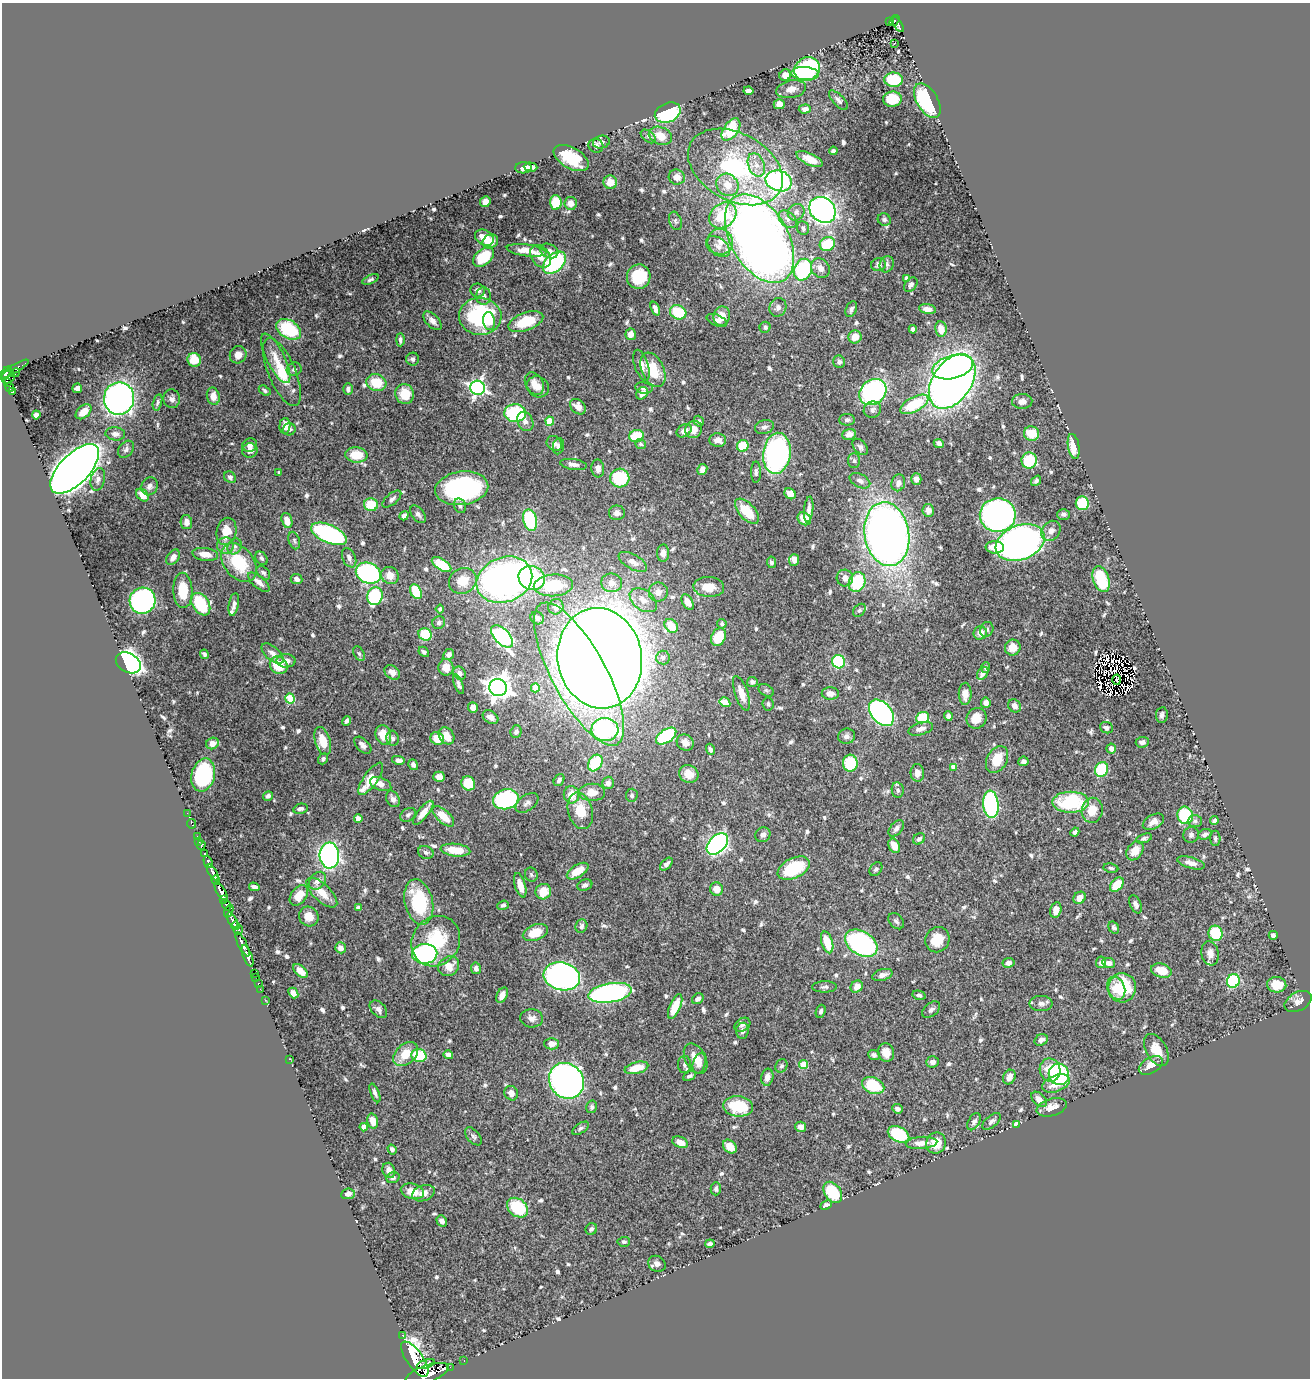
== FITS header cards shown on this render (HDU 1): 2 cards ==
NAXIS1  =                 1308
NAXIS2  =                 1376

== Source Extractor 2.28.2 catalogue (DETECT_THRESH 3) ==
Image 1308 x 1376 px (HDU 1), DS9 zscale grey, 1 PNG px = 1 image px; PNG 1312 x 1380 px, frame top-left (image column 1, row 1376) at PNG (2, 3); each listed source drawn as its Kron ellipse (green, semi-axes under 4 px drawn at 4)
Background 0.907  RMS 0.015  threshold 0.0461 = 3 sigma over >= 5 px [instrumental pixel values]
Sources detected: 714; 8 with non-positive FLUX_AUTO (blend fragments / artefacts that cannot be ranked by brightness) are neither listed nor drawn; of the other 706, the 500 brightest by FLUX_AUTO listed and drawn (206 fainter detections omitted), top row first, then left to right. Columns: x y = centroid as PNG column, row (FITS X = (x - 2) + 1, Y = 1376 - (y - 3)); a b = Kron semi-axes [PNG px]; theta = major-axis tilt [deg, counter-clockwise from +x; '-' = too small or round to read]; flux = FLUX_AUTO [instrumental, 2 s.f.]
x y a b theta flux
894 21 6 3 56 83
889 22 3 2 - 16
898 25 8 4 -58 160
894 43 3 2 - 2.9
807 69 13 11 34 150
805 74 14 6 -5 76
785 75 6 5 - 8.8
894 80 9 7 2 47
791 89 15 8 10 8.1
748 91 5 4 - 4.9
892 99 9 7 7 31
838 100 12 5 -45 3.8
927 101 19 10 -60 72
779 104 5 5 - 6.8
805 109 6 4 2 5.9
668 113 13 9 24 110
731 129 12 7 55 47
648 136 8 5 -38 2.5
660 136 12 8 -22 16
601 142 8 6 13 3.8
596 146 7 7 - 4.6
833 151 4 4 - 2.3
571 158 19 10 -29 38
810 159 14 6 -26 13
756 165 12 8 -69 9.1
530 167 7 4 -4 4.8
735 167 51 33 -28 130
523 168 8 5 2 6.6
677 177 8 7 - 8.2
779 181 13 10 -15 230
610 182 7 6 - 13
727 185 12 10 -48 14
485 202 5 5 - 4.8
556 202 7 5 -86 33
571 203 6 6 - 9.2
822 210 14 11 -41 380
796 212 9 7 42 4.5
723 215 15 11 39 47
788 219 10 7 -44 5.5
884 219 6 6 - 2.8
675 221 9 6 -70 2.7
803 228 7 6 - 2.9
484 238 10 7 -30 15
759 239 48 29 -60 1100
490 241 8 7 - 10
720 242 13 12 - 12
827 244 8 6 27 40
718 246 13 8 -36 6.9
526 250 20 6 -8 15
549 251 9 7 -26 6.1
540 256 12 9 -54 10
483 257 12 7 41 33
554 263 13 8 42 110
887 264 8 7 - 3
878 265 7 6 - 4.3
820 268 10 8 -50 9
803 270 11 9 66 96
639 277 12 11 - 39
906 278 4 4 - 3.1
370 279 9 4 24 2.4
911 285 8 5 52 3.4
478 290 7 6 - 3.9
483 296 9 7 -90 4.4
778 307 9 8 - 4.9
655 308 7 4 -69 5.1
851 309 8 5 65 3.5
928 309 8 5 -9 6
678 312 8 7 - 42
480 316 21 18 -4 120
722 316 10 8 77 14
717 320 11 5 -23 5.2
432 321 11 6 -47 5.6
489 321 9 6 -83 6.7
526 322 18 9 20 41
765 327 6 5 - 2.4
289 329 13 9 -31 64
913 329 4 4 - 4.1
941 329 8 5 -81 13
631 334 6 5 - 9.3
855 337 6 6 - 11
400 340 6 4 90 2.8
238 355 9 8 - 7.7
276 358 27 9 -63 15
413 359 6 6 - 3
194 360 7 6 - 24
839 362 6 5 - 2.8
641 365 16 7 -72 7
953 367 21 11 15 120
14 369 17 4 31 230
294 369 7 6 - 3
653 370 18 11 -66 30
282 372 36 13 -67 34
6 373 7 4 51 680
16 373 4 3 - 85
8 377 7 6 - 520
952 381 30 19 56 940
7 383 3 3 - 140
376 383 10 8 -18 27
534 384 12 8 -60 10
10 387 4 3 - 170
538 387 12 10 -28 11
77 388 5 5 - 4.1
477 388 7 7 - 340
644 388 9 6 -10 4
348 389 6 4 90 3.3
12 391 4 3 - 130
265 391 6 4 -35 2.3
873 392 14 12 39 180
642 393 7 5 49 6
405 394 10 9 - 24
213 396 9 6 -77 9.5
119 398 16 15 - 420
172 399 9 8 - 4.3
1022 401 10 7 2 7.3
157 402 8 4 74 2.3
914 404 16 7 28 48
578 407 9 6 -44 7.8
872 410 9 8 - 4.1
83 412 9 6 41 12
515 413 11 9 -2 85
36 415 4 4 - 3.3
847 420 8 5 0 2.9
525 421 10 7 -64 5
550 421 4 4 - 24
699 421 5 5 - 2.4
285 426 8 5 85 8.1
764 427 9 6 15 3.9
289 429 6 6 - 3.4
694 429 9 8 - 11
684 431 8 6 33 6.4
1032 433 8 7 - 25
115 434 10 6 -5 5.6
849 434 7 5 21 6.2
636 436 7 6 - 29
718 440 8 6 -4 7.9
554 443 8 6 -39 5.4
939 443 5 4 - 4.3
640 444 5 5 - 2.5
250 445 7 6 - 3.8
558 446 8 5 81 3.4
743 446 6 5 - 35
1074 446 13 5 -80 20
860 447 9 6 -48 3.6
126 449 9 7 51 3.2
250 450 7 7 - 7.6
777 453 20 13 82 340
356 455 11 7 -5 24
854 461 7 6 - 2.5
1029 461 8 7 - 44
573 464 13 5 -9 5.2
598 468 9 6 -87 5.3
75 469 31 15 46 2200
702 469 5 5 - 4.8
279 472 3 3 - 2.5
756 472 10 5 90 3.1
230 477 6 5 - 2.9
620 478 10 9 - 54
98 479 11 7 74 5.1
916 479 5 5 - 5.6
860 481 11 6 -26 5.1
1036 481 6 4 50 2.4
898 483 8 6 74 6
149 486 9 8 - 4.5
462 488 27 16 8 170
790 494 6 5 - 8.1
142 495 7 5 -50 13
392 499 11 5 40 3.6
1082 503 7 6 - 51
371 505 7 6 - 29
460 506 7 6 - 3
809 509 13 4 85 6.1
928 510 6 6 - 6.8
747 511 15 8 -48 31
617 513 8 7 - 5.1
418 514 10 6 -52 4
1063 514 6 5 - 3
998 515 18 17 - 450
404 516 5 4 - 4.7
804 519 7 6 - 16
287 520 8 5 -73 9.4
530 520 11 6 -76 63
186 522 7 5 -78 6.8
226 531 14 9 78 17
1051 531 11 8 51 8
329 534 19 9 -24 160
887 534 32 22 -80 810
294 541 9 5 -73 2.5
1020 542 25 17 22 590
225 546 8 8 - 7
235 546 8 6 60 3.8
995 547 9 6 -4 18
663 553 8 6 88 6.6
205 554 13 6 -7 11
173 557 8 5 56 7
261 558 7 5 -55 2.6
349 558 10 6 -65 4.7
794 560 6 5 - 5.9
239 562 22 15 -51 50
633 562 16 7 -29 7.6
771 562 6 4 -83 2.3
442 565 11 5 -33 37
263 573 8 5 -44 2.5
368 573 13 10 -22 160
390 575 9 8 - 12
532 578 13 11 -24 100
845 578 8 8 - 7.6
297 579 6 5 - 3.9
1101 579 13 8 -71 50
504 580 28 22 21 450
463 581 14 12 31 21
259 582 13 6 -40 7.3
857 582 10 8 69 54
612 583 10 9 - 7.8
553 585 20 11 4 39
709 587 15 10 -3 16
183 590 18 9 -87 27
416 592 8 5 -63 29
658 592 9 9 - 7.5
375 596 9 7 74 99
643 600 15 10 -37 11
143 601 13 12 - 260
688 602 8 5 -61 8.1
201 604 12 8 -57 65
234 604 11 5 80 3.9
556 607 8 7 - 6.5
440 609 4 4 - 2.9
859 610 7 5 49 2.4
537 618 7 6 - 3.9
439 623 6 6 - 2.5
722 624 5 4 - 2.6
671 626 7 6 - 21
987 629 8 6 67 3
980 633 7 6 - 7.7
425 634 7 6 - 36
502 636 14 7 -45 180
719 637 9 7 66 31
1013 648 8 7 - 13
424 652 6 4 -47 2.3
204 654 5 4 - 2.3
273 654 13 7 -40 6.6
359 654 8 5 -63 2.4
449 654 6 5 - 3.7
663 657 7 6 - 3
600 658 50 42 -80 4000
286 661 9 6 -1 6.8
839 662 7 6 - 69
128 663 13 9 -30 550
279 665 9 8 - 27
446 667 8 7 - 10
986 668 5 4 - 2.4
392 672 8 6 -38 8.1
459 673 7 6 - 4.2
983 673 7 5 53 5
579 674 80 27 -62 700
1117 680 5 2 - 2.6
752 682 5 5 - 4
458 684 10 4 -69 3.2
498 688 8 8 - 940
535 688 4 4 - 26
766 690 8 5 -29 2.3
741 693 18 6 -71 15
830 693 8 6 -1 7.5
965 694 11 6 89 8.6
290 699 5 4 - 48
725 702 5 4 - 11
986 703 5 5 - 6
768 704 7 5 -80 2.3
1014 706 7 6 - 4.8
473 707 5 5 - 6.3
881 713 15 10 -49 240
1162 715 8 5 82 3.1
948 716 4 4 - 4.2
490 717 8 6 -33 7.2
923 718 7 5 20 44
976 718 10 10 - 14
347 721 5 4 - 2.5
1106 728 7 5 -21 3.6
605 729 13 11 2 190
921 729 13 6 16 5.4
516 732 6 5 - 3.6
383 735 10 7 -74 19
447 736 9 7 -55 16
666 736 11 6 35 96
846 736 8 7 - 4.3
393 738 7 6 - 3.4
437 739 7 6 - 18
323 741 14 7 -73 21
685 742 9 7 -36 7.2
1142 742 6 5 - 4.1
212 743 6 5 - 8.3
363 745 10 6 -45 4.5
1111 748 5 5 - 4.9
710 749 5 4 - 3
323 759 6 4 53 2.3
997 759 14 10 60 23
398 760 6 4 -12 3.9
1023 761 5 4 - 3.7
595 763 9 6 59 48
850 763 8 7 - 45
413 765 5 4 - 3.5
953 767 4 4 - 7.3
1102 769 7 6 - 55
917 773 9 6 -85 7.2
689 774 10 8 -24 13
203 775 17 11 75 100
439 777 6 5 - 9.4
371 779 19 7 55 26
559 780 6 4 55 2.9
468 783 7 6 - 31
608 783 6 5 - 4.9
381 784 11 6 -22 7.9
898 790 8 6 -81 2.8
592 792 13 8 0 14
571 795 9 7 -82 17
632 795 6 5 - 2.4
268 796 5 4 - 2.9
393 799 9 6 -64 4.1
506 799 13 10 14 140
1071 802 18 10 0 72
527 803 13 8 36 4.8
991 804 14 7 -84 170
300 809 7 5 13 3.4
1092 810 12 10 79 18
580 811 19 12 -75 26
187 813 2 2 - 7.1
423 813 15 5 51 11
408 815 8 6 34 3.1
1185 815 9 8 - 62
443 816 13 6 -42 21
358 819 4 4 - 14
1214 820 4 3 - 2.8
1195 821 7 6 - 2.9
1153 822 11 7 29 7.3
191 824 5 2 - 16
896 828 9 6 50 4.2
1075 832 4 4 - 3.3
1205 834 7 5 25 4.3
763 835 8 7 - 4.2
1191 835 8 7 - 3.2
197 836 3 2 - 23
1144 838 8 4 20 2.5
1215 838 8 5 -89 2.7
919 839 6 5 - 3.5
199 842 3 2 - 27
717 844 13 8 46 340
201 845 4 3 - 49
894 846 7 5 -63 13
455 850 15 6 -6 24
1135 851 10 7 56 13
426 852 8 6 -19 3.6
205 854 3 3 - 140
329 856 13 9 -87 260
208 862 6 3 -73 220
1191 863 14 5 -15 7.2
666 864 8 4 44 5
794 868 17 10 27 54
1111 868 7 4 -10 2.3
876 869 7 5 51 2.6
578 871 12 6 32 20
213 873 9 4 -59 950
531 875 7 6 - 2.5
216 880 5 3 - 400
317 881 10 7 52 7.7
520 885 12 5 -73 12
585 885 8 5 21 2.9
1117 885 8 5 49 25
254 887 5 4 - 4.4
716 889 7 6 - 9.8
221 892 11 4 -60 1900
543 892 8 7 - 21
322 893 19 8 -44 14
299 895 11 7 54 15
1080 898 6 5 - 8.5
224 900 3 3 - 160
419 902 23 14 -77 71
1136 904 9 5 -66 4.9
226 905 6 4 -57 340
503 905 6 4 19 2.3
358 908 4 4 - 3.9
1056 910 8 5 76 8.5
229 911 6 3 67 460
309 916 10 9 - 11
232 920 8 3 -62 710
896 921 9 6 -50 2.9
236 926 4 3 - 140
581 926 7 5 70 3.6
1114 928 6 5 - 2.7
238 930 5 3 - 170
535 933 13 8 20 22
1215 933 7 7 - 40
1273 935 4 4 - 4.1
937 940 13 11 60 24
436 941 26 23 54 61
827 942 11 5 -73 26
861 943 18 11 -31 210
242 944 13 4 -64 1400
341 948 6 5 - 6.6
1210 953 12 8 -81 7.2
425 954 12 10 2 200
248 956 11 4 -68 1500
1101 962 6 5 - 4.4
1008 963 6 5 - 5.5
1109 963 6 5 - 5.5
449 966 11 9 37 14
476 968 6 5 - 3.1
300 971 9 5 -44 11
1161 971 10 7 -15 20
255 973 3 2 - 33
882 975 10 5 16 5.7
562 976 18 14 -15 420
255 977 3 2 - 22
1233 981 7 6 - 78
258 983 3 2 - 23
1277 985 9 7 -3 20
824 987 12 5 1 3
857 987 6 5 - 8.5
1116 988 12 8 -69 21
1122 988 14 13 - 48
260 989 2 2 - 14
293 993 6 4 -49 7.4
610 993 22 9 10 260
502 995 8 5 63 9.4
919 995 7 4 -14 2.4
698 999 6 5 - 4.7
265 1000 2 2 - 15
1298 1001 14 9 29 6.8
1041 1004 12 7 0 4.8
675 1006 13 5 67 21
378 1009 10 6 -45 5.3
931 1010 10 6 39 3.8
821 1011 7 4 71 2.7
532 1018 11 9 -5 5.7
742 1025 8 6 31 3.4
742 1031 8 6 84 4.2
1041 1040 7 5 27 4
552 1044 7 6 - 8
1156 1050 17 10 -61 19
886 1053 9 8 - 12
406 1054 14 10 43 23
448 1055 5 4 - 5.6
874 1055 6 5 - 3.2
419 1056 8 6 -12 50
289 1059 2 2 - 32
696 1059 16 10 -62 15
933 1062 6 5 - 5.2
699 1063 10 6 74 6.7
684 1065 8 6 -89 3.5
803 1065 4 4 - 29
1151 1065 13 8 29 12
781 1066 7 5 61 2.4
637 1068 12 6 14 21
1050 1070 11 10 - 18
1059 1074 11 10 - 88
689 1076 7 4 27 3
767 1077 8 6 79 6.8
1009 1077 7 6 - 7.6
566 1081 19 16 -50 470
1056 1083 14 8 21 16
873 1086 11 8 -24 44
375 1093 10 4 -68 3.8
511 1093 7 6 - 6.4
1039 1099 9 6 -43 7.6
738 1106 15 10 -6 42
592 1107 6 5 - 2.6
1052 1107 16 8 16 9.8
898 1109 5 4 - 4
373 1121 7 5 -74 11
992 1121 11 5 39 3.7
974 1122 9 5 60 4.1
1016 1124 4 3 - 9.7
364 1127 4 4 - 9.1
801 1127 5 5 - 5.3
580 1128 9 5 33 2.6
899 1134 11 7 -27 67
473 1136 11 6 -48 3
680 1142 8 5 -23 10
921 1143 16 6 4 9.9
936 1143 10 9 - 21
730 1147 8 6 -46 12
392 1149 5 4 - 2.9
389 1170 8 6 -69 7
393 1178 6 5 - 2.7
716 1189 6 5 - 2.6
412 1191 12 7 -14 15
833 1192 11 8 -55 42
423 1193 11 7 21 9.8
348 1194 7 5 7 5.9
826 1205 6 4 25 2.9
518 1208 11 8 -37 58
442 1221 6 5 - 4.9
591 1229 6 5 - 2.7
624 1242 6 5 - 2.4
710 1244 5 4 - 3
657 1264 9 7 -31 4.9
402 1335 2 2 - 10
415 1359 20 8 -55 4000
464 1360 3 2 - 15
426 1364 9 4 17 930
450 1367 2 2 - 7.6
427 1374 22 8 19 4400
At the frame edge (FLAGS 8, measured only in part): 1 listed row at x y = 427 1374
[206 fainter detections neither listed nor drawn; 8 non-positive-flux detections neither listed nor drawn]